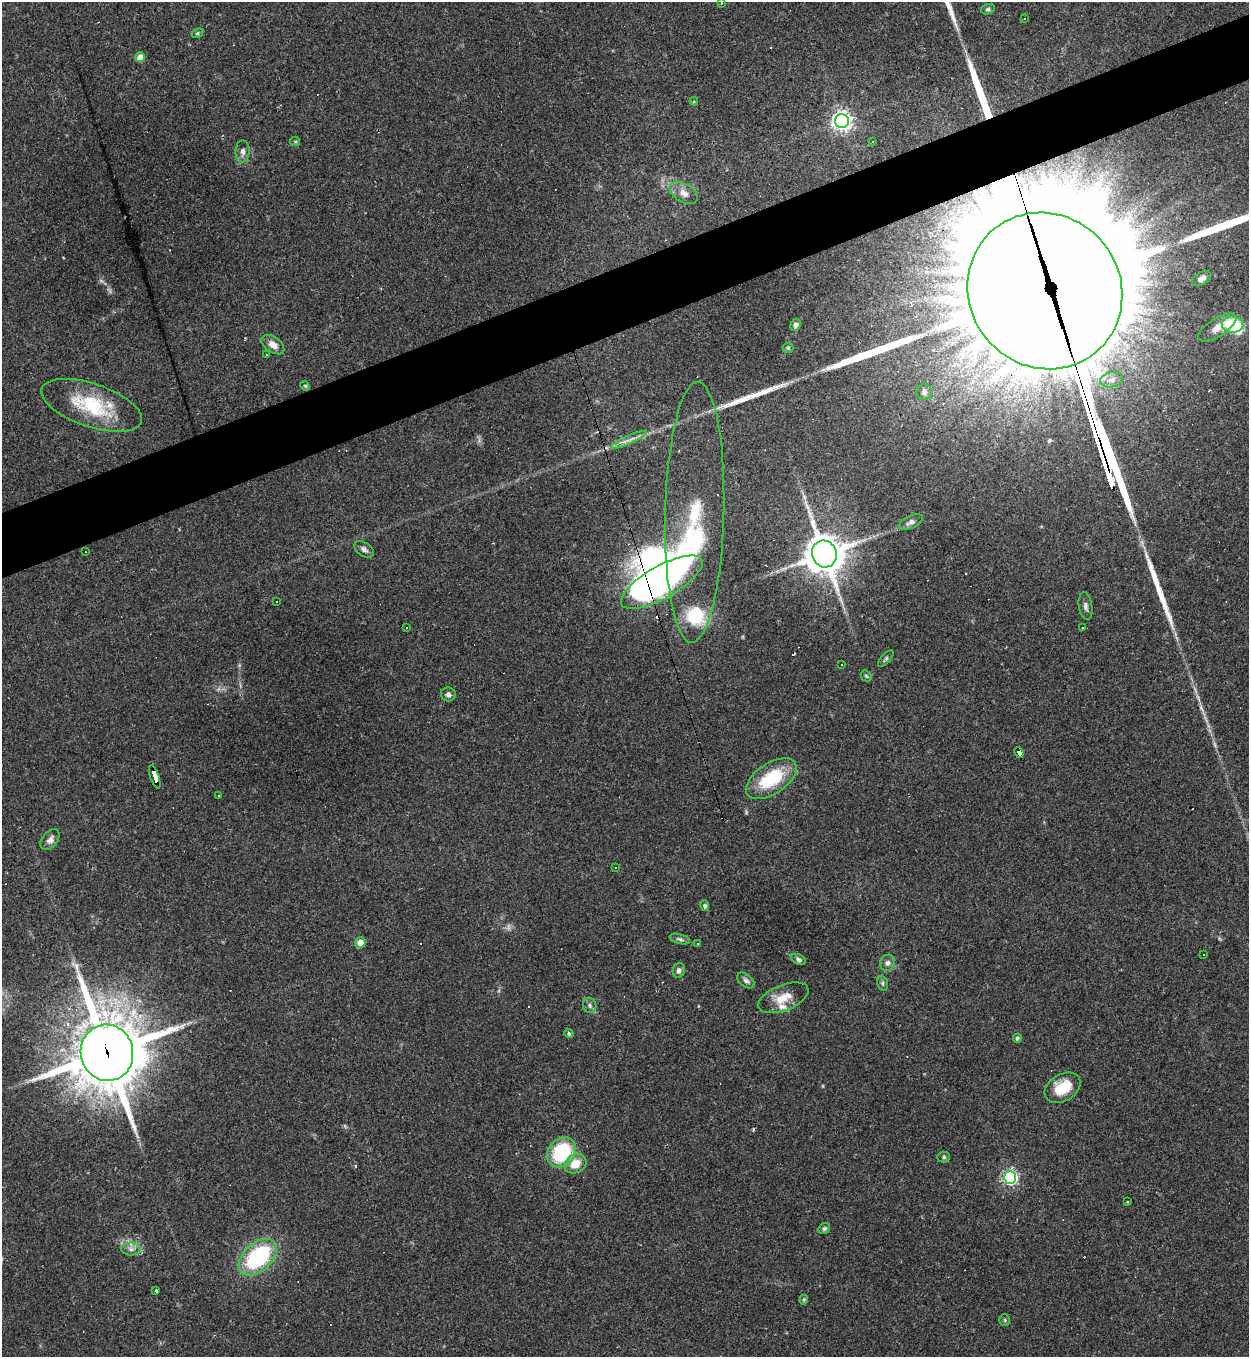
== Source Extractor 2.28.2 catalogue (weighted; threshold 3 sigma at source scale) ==
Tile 10 of 4 x 4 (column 2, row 3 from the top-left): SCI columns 1394-2640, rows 1356-2710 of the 5405 x 5420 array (HDU 1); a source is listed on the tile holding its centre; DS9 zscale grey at full resolution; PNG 1251 x 1359 px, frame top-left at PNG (2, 2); each listed source drawn as its Kron ellipse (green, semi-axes under 4 px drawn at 4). Shown black and unused: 5% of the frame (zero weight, under 2 of 3 exposures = <1% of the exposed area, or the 3 px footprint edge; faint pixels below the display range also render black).
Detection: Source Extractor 2.28.2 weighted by HDU 2 'WHT'; one run over the whole footprint, this tile lists its part. Background 0.0432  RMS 0.005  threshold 0.0227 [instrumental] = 3 sigma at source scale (4.5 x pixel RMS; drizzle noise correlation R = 1.50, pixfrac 1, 0.05/0.05 arcsec/px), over >= 5 px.
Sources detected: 105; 1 too faint to see at this stretch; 1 rendered entirely black (masked); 6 inside a brighter object's white glare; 16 cosmic-ray / hot-pixel residue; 7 long thin detections or spike segments (spike, bleed or trail) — neither listed nor drawn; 3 inside a brighter listed object's ellipse — not listed separately; the other 71 listed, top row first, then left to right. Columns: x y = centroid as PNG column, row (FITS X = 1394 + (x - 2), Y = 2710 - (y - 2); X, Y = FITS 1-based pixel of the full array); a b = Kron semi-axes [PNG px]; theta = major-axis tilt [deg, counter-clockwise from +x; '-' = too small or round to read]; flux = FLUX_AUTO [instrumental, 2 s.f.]
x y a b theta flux
721 2 3 2 - 0.59
988 9 7 5 15 0.99
1025 18 3 3 - 0.98
197 33 6 4 28 0.86
140 57 5 4 - 6.8
694 101 4 4 - 0.55
842 121 7 7 - 270
295 141 5 4 - 0.66
873 141 4 3 - 0.49
243 151 11 7 89 2.4
684 193 15 9 -30 4.4
1201 279 10 6 32 2.2
1045 291 80 76 -51 36000
796 325 6 5 - 1.8
1233 325 10 8 -5 25
1217 328 22 9 32 5
273 345 13 7 -35 3.9
788 348 5 5 - 0.75
267 355 3 2 - 0.47
1112 380 11 7 11 3.2
305 386 5 4 - 0.64
924 392 8 7 - 2.1
92 405 53 21 -19 33
629 440 19 3 24 3
695 512 130 29 89 54
911 522 13 6 26 2.2
364 549 11 6 -34 1.7
85 552 2 2 - 0.32
824 554 13 12 - 1300
662 582 46 16 30 130
276 602 3 2 - 0.57
1086 606 14 6 -81 2
406 628 3 3 - 1.5
1083 628 3 2 - 0.55
886 659 10 4 49 0.94
842 665 2 2 - 0.46
866 676 6 4 -45 0.71
448 694 7 7 - 1.6
1019 753 6 4 -64 41
155 777 12 3 -72 93
771 779 29 15 34 28
219 796 3 3 - 6.7
50 840 12 7 51 2.5
615 867 3 2 - 0.42
705 906 5 4 - 1.2
680 939 10 5 -14 1.3
360 943 5 5 - 7.5
697 944 4 3 - 0.64
1204 955 2 2 - 0.48
799 959 8 5 -28 1.3
887 963 8 7 - 2
679 970 7 6 - 1.8
746 981 10 6 -39 1.6
882 983 7 5 -74 1
783 998 26 12 22 9.4
590 1005 8 6 -74 1.4
569 1033 4 4 - 1.3
1017 1038 4 4 - 0.96
107 1053 28 26 -76 3500
1063 1088 19 13 32 13
562 1152 16 13 52 37
944 1157 6 5 - 0.88
575 1164 11 9 27 8.7
1010 1177 6 6 - 120
1127 1202 3 2 - 0.36
824 1229 6 5 - 0.96
131 1249 9 6 -1 2.1
258 1257 22 14 43 53
156 1291 3 3 - 1.2
804 1300 5 4 - 0.59
1005 1320 6 5 - 0.72
Overlapping masked pixels (flux is a lower limit): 5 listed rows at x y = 1045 291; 662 582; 1019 753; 155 777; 107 1053
Isophote crosses this tile's border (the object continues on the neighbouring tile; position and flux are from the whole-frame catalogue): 1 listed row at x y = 721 2